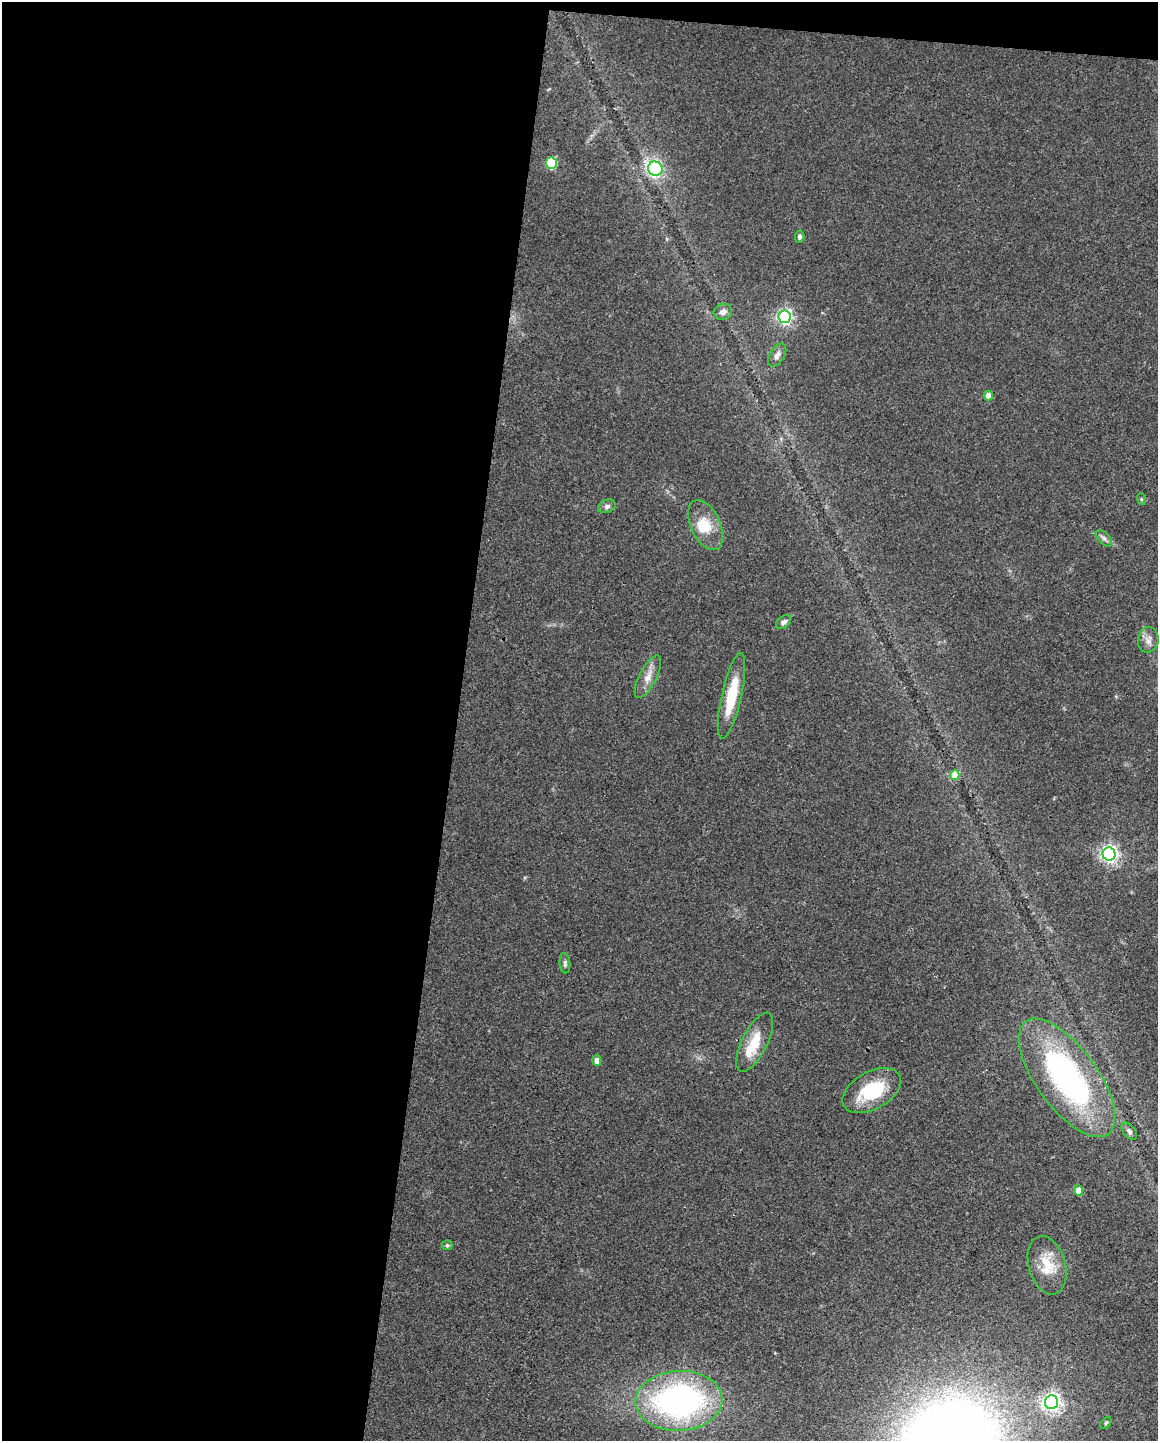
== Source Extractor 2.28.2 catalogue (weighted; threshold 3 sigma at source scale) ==
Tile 1 of 4 x 3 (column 1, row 1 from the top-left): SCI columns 3-1158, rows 3101-4539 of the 4625 x 4647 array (HDU 1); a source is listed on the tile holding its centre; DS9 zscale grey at full resolution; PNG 1160 x 1443 px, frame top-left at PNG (2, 2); each listed source drawn as its Kron ellipse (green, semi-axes under 4 px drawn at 4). Shown black and unused: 41% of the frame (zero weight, under 3 of 4 exposures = <1% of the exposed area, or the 3 px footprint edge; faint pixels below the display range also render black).
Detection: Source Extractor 2.28.2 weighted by HDU 2 'WHT'; one run over the whole footprint, this tile lists its part. Background 0.0823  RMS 0.0066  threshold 0.0296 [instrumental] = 3 sigma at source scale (4.5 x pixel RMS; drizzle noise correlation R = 1.50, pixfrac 1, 0.05/0.05 arcsec/px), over >= 5 px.
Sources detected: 31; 2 inside a brighter listed object's ellipse — not listed separately; the other 29 listed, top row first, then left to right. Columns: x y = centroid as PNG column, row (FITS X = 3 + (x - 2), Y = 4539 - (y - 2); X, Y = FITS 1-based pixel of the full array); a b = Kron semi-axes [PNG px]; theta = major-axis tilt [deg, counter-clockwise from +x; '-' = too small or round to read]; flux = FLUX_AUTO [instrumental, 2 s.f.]
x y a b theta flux
551 163 6 5 - 52
655 169 7 7 - 110
800 237 6 5 - 1.9
723 312 9 7 21 3.5
785 317 6 6 - 200
777 355 13 7 58 3.4
988 395 5 4 - 5.7
1141 499 6 4 -71 0.77
607 506 9 6 20 2.3
706 525 26 14 -65 14
1104 538 10 5 -45 2.1
783 622 9 5 39 2.7
1148 640 13 10 81 4.4
648 677 23 8 63 7.2
731 696 44 10 77 27
955 775 5 4 - 13
1109 854 6 6 - 260
565 963 10 5 -85 1.7
755 1042 32 12 63 17
597 1060 5 4 - 5.4
1067 1078 70 30 -54 160
872 1091 32 18 29 34
1129 1131 10 6 -50 2.6
1079 1190 5 4 - 11
447 1245 5 5 - 0.96
1047 1265 30 18 -74 18
679 1401 43 30 3 190
1051 1402 7 6 - 290
1106 1423 7 4 46 0.94